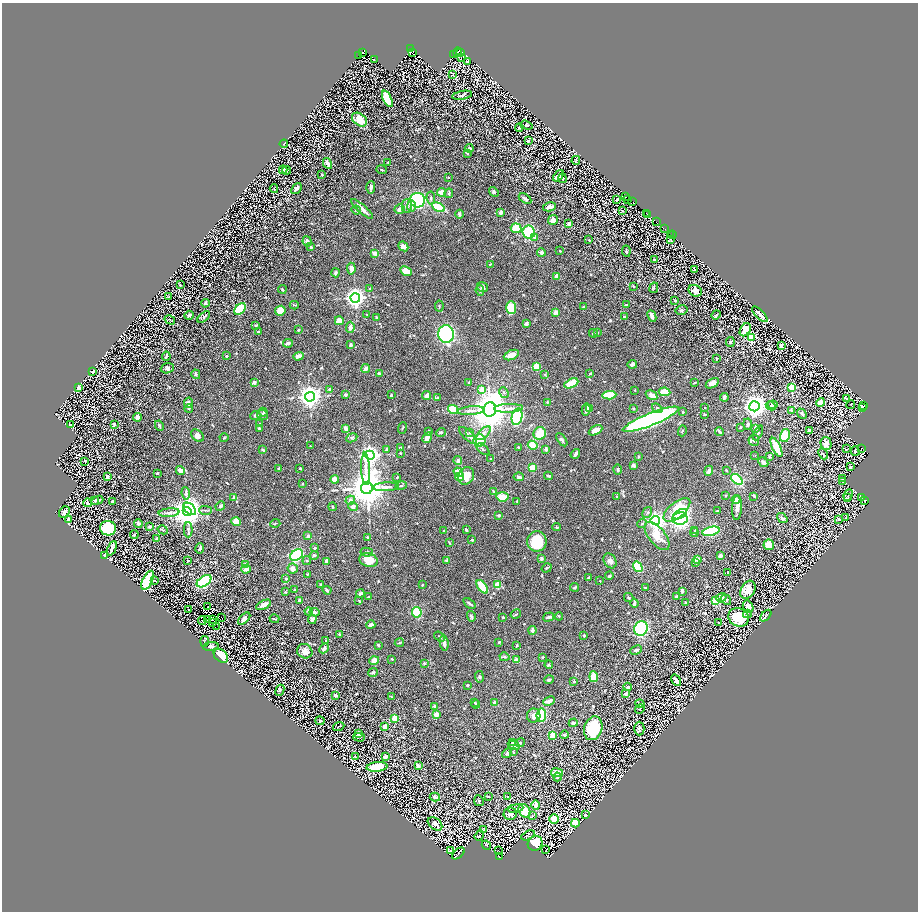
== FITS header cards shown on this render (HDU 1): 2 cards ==
NAXIS1  =                 1832
NAXIS2  =                 1819

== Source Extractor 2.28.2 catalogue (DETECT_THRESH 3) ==
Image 1832 x 1819 px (HDU 1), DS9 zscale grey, zoomed out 1/2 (1 PNG px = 2 x 2 image px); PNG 920 x 914 px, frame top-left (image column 1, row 1818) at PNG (2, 3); each listed source drawn as its Kron ellipse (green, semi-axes under 4 px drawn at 4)
Background 0.468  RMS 0.022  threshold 0.0662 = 3 sigma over >= 5 px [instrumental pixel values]
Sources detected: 966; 130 cannot appear on this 1/2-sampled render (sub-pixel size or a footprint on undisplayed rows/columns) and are neither listed nor drawn; of the other 836, the 500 brightest by FLUX_AUTO listed and drawn (336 fainter detections omitted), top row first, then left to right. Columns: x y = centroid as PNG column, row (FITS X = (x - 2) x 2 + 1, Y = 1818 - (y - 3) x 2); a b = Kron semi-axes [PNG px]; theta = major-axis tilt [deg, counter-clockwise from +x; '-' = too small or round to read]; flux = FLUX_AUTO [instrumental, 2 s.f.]
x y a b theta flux
410 49 2 1 - 16
457 52 4 3 - 39
460 52 2 1 - 31
362 53 3 2 - 52
413 53 2 1 - 420
454 54 3 1 - 21
359 56 2 1 - 13
461 58 2 1 - 11
374 59 3 1 - 4.9
467 61 3 3 - 16
453 75 3 3 - 4.5
462 95 10 3 10 10
387 99 9 4 -65 130
359 120 8 6 -37 81
526 125 6 4 -18 8.2
519 128 4 3 - 3.4
528 141 3 2 - 5.7
284 144 4 3 - 3.8
469 148 4 3 - 10
467 153 3 2 - 5.7
576 160 4 3 - 4.3
388 162 3 3 - 4
327 163 6 3 -61 19
283 170 4 3 - 15
287 170 4 2 - 4
381 170 5 3 - 5
322 174 2 2 - 3.5
558 176 6 3 50 26
448 177 3 3 - 3.2
562 178 5 3 - 6.6
371 187 6 3 88 12
274 189 4 2 - 3.4
296 189 6 3 50 18
441 192 4 3 - 49
494 192 5 3 - 6.2
449 193 5 4 - 5.3
625 197 2 1 - 3.3
431 198 6 3 -83 9.1
525 199 7 3 -33 12
617 199 2 2 - 8.1
627 199 2 1 - 8.6
418 200 7 7 - 520
633 202 2 2 - 80
407 206 7 5 -88 13
411 206 6 4 -89 14
438 207 7 4 -27 160
550 207 7 4 13 22
362 209 14 3 -42 29
400 209 5 4 - 12
356 210 5 4 - 5.6
622 211 3 3 - 3.8
501 212 3 3 - 14
646 213 3 1 - 4.9
459 214 4 3 - 8.4
647 214 3 2 - 24
553 220 5 4 - 22
656 222 2 2 - 8.2
569 224 3 2 - 27
516 228 5 5 - 100
664 229 3 2 - 140
529 232 7 6 - 160
670 234 2 2 - 32
672 235 4 2 - 4
535 237 3 3 - 9.8
589 240 2 2 - 3.2
671 240 2 2 - 3.3
307 241 5 4 - 10
403 246 5 4 - 24
311 247 4 3 - 3.9
560 251 2 2 - 3.6
626 251 6 3 -83 4.6
541 252 4 4 - 12
375 253 4 3 - 26
654 260 3 2 - 9.8
490 264 4 2 - 3.4
351 269 6 4 -86 22
694 270 2 2 - 7
406 271 6 4 -26 56
335 273 4 4 - 8.2
557 276 3 3 - 24
180 285 2 2 - 7.4
634 286 4 2 - 3.9
482 287 5 5 - 12
654 288 5 3 - 4.7
282 289 4 2 - 6.7
370 289 3 2 - 6.6
480 290 5 3 - 7.2
695 291 7 5 -27 32
169 297 3 2 - 3.4
355 298 4 4 - 2600
675 300 2 2 - 4.1
205 303 4 4 - 9.9
294 305 4 2 - 3.6
626 305 3 2 - 3.2
439 306 5 2 - 4
584 307 3 3 - 8.1
511 308 6 5 - 100
240 309 7 4 44 220
681 310 6 4 14 8.1
280 311 5 5 - 55
556 312 4 3 - 20
367 314 2 2 - 3.5
760 314 10 3 -45 25
189 315 5 3 - 11
716 315 5 2 - 8.2
652 316 6 3 -66 22
204 317 7 3 41 6.6
624 317 3 2 - 5.1
376 318 4 2 - 3.8
170 320 5 2 - 3.9
339 321 4 4 - 53
526 323 4 3 - 8.4
256 325 4 3 - 5.7
350 327 5 4 - 21
298 330 2 2 - 8.5
745 330 7 5 59 35
258 332 2 2 - 7.3
597 332 3 3 - 4
593 333 4 3 - 3.6
446 334 9 8 - 470
751 337 3 3 - 340
730 342 5 4 - 5.6
288 343 5 3 - 15
351 344 3 2 - 6.9
781 346 4 3 - 22
511 355 8 4 22 27
166 356 4 2 - 6.4
226 356 3 3 - 4.3
298 356 5 3 - 24
716 358 2 2 - 4.2
632 364 4 3 - 9.3
536 367 4 3 - 86
167 368 6 5 - 12
366 368 5 3 - 20
93 371 4 2 - 4.6
590 373 3 3 - 4.5
196 374 5 3 - 4.8
379 374 3 2 - 11
545 375 3 3 - 3.2
254 382 4 3 - 13
469 383 4 3 - 7.2
571 383 7 4 27 100
695 383 4 2 - 4.5
712 383 7 4 30 22
791 387 3 3 - 180
79 388 4 3 - 22
330 389 4 3 - 9
482 390 4 3 - 50
635 390 3 2 - 3.5
504 392 6 3 -54 7.4
665 392 6 4 -8 69
345 395 4 3 - 6.6
391 395 2 2 - 5.9
426 395 4 3 - 14
609 395 7 4 4 140
652 395 6 4 -32 38
310 397 5 4 - 3700
724 397 4 3 - 12
438 398 3 3 - 7.8
846 399 2 1 - 39
188 403 5 4 - 13
547 403 4 2 - 3.7
821 403 4 3 - 92
851 404 4 3 - 3.7
773 405 5 3 - 5.4
864 405 2 1 - 89
754 406 5 5 - 3300
771 406 5 3 - 6.9
863 407 4 3 - 210
189 408 4 3 - 3.7
509 408 14 4 2 23
633 408 3 3 - 3.5
657 408 6 3 -37 9.5
705 408 3 3 - 3.6
453 409 5 4 - 97
490 409 7 6 - 9200
586 409 6 3 81 14
589 409 4 3 - 30
792 410 3 2 - 9.7
471 411 13 4 5 18
263 412 4 3 - 4.2
683 412 2 2 - 10
705 414 3 2 - 4
802 414 6 3 -47 6.5
262 415 6 5 - 9
255 416 5 3 - 12
138 417 4 3 - 14
517 417 8 5 79 440
651 419 30 6 22 1300
114 424 3 3 - 6.5
259 424 3 2 - 3.5
747 424 5 4 - 10
70 425 4 3 - 3.2
159 426 5 3 - 8.4
740 427 3 3 - 3.4
259 428 3 2 - 8.5
345 428 4 3 - 21
402 428 6 2 71 3.3
755 428 3 3 - 13
595 430 7 4 27 43
429 431 3 3 - 9.2
682 431 5 2 - 3.5
719 431 4 2 - 7.7
809 431 4 3 - 9
441 432 5 3 - 8
470 433 3 3 - 5.6
483 433 9 4 42 17
540 433 6 6 - 82
758 433 8 3 65 8.5
468 435 11 4 -44 19
785 435 6 5 - 120
197 436 7 5 -43 19
224 438 4 3 - 3.5
352 438 6 4 25 6.9
427 438 6 3 58 24
562 440 7 3 -54 8.4
754 440 6 5 - 10
479 441 6 6 - 120
826 443 6 5 - 29
533 445 5 3 - 52
310 446 2 2 - 3.8
400 447 3 2 - 3.4
518 447 2 2 - 4
776 447 10 3 -64 110
862 448 2 1 - 8
386 449 4 3 - 4.9
483 449 7 3 -39 7.9
847 449 2 1 - 41
263 450 3 3 - 7.3
546 450 2 2 - 36
855 451 5 4 - 4.8
400 453 3 2 - 3.2
575 454 5 2 - 13
823 454 6 3 -65 5.1
370 455 5 4 - 2300
755 455 2 1 - 3.3
639 457 3 3 - 5.1
770 457 3 3 - 3.4
490 459 2 2 - 7.4
458 461 4 3 - 10
85 462 4 2 - 4.7
763 462 5 4 - 8.4
633 465 3 3 - 15
532 467 4 3 - 74
851 467 4 3 - 6.4
278 468 3 3 - 3.6
300 468 2 2 - 3.9
366 469 16 4 -87 26
618 470 5 3 - 7.2
726 470 3 2 - 4.7
180 471 4 3 - 29
709 471 5 3 - 18
458 472 5 4 - 36
157 473 3 2 - 4.9
466 476 9 7 60 68
549 476 5 3 - 4.2
107 477 4 3 - 15
397 477 2 2 - 4
460 477 4 4 - 55
519 477 5 4 - 9.8
842 478 3 2 - 4.4
737 479 7 3 -38 320
335 480 4 4 - 53
842 482 4 3 - 3.5
303 484 2 2 - 4.1
401 486 5 3 - 4.2
386 487 13 3 3 19
367 488 6 6 - 14000
493 491 3 2 - 3.3
186 493 6 3 -83 7.4
848 495 6 4 61 5.7
617 496 4 3 - 3.6
726 496 3 2 - 4
754 496 3 2 - 5
502 497 6 4 -6 60
862 497 2 1 - 7.1
234 498 4 4 - 10
847 498 2 1 - 16
736 499 4 4 - 26
95 500 3 3 - 4.2
97 500 6 4 20 19
350 500 5 4 - 15
865 500 2 1 - 3.2
517 501 3 2 - 4.4
112 502 3 2 - 6.5
88 503 4 3 - 17
220 506 5 3 - 8.9
332 507 4 3 - 4.4
353 507 4 4 - 16
737 508 12 5 86 24
190 509 7 5 -46 810
206 510 6 2 0 6
677 510 16 8 39 140
717 511 3 3 - 5.2
64 512 6 4 51 17
187 512 5 4 - 6700
169 513 10 4 5 15
647 513 6 3 57 5.9
680 514 7 4 26 300
499 515 3 3 - 7.1
680 518 7 6 - 400
782 518 6 3 -39 9.7
846 518 2 2 - 3.2
69 519 3 3 - 16
839 519 4 4 - 6.1
655 521 4 4 - 1800
236 522 4 4 - 60
138 523 4 3 - 15
275 524 5 2 - 3.9
642 524 5 3 - 4.1
150 526 4 3 - 5.9
557 527 4 2 - 3.6
108 528 8 7 - 320
163 530 5 3 - 4
188 530 7 4 -89 9.4
444 530 3 2 - 4.1
466 530 4 2 - 5.9
695 531 3 2 - 3.4
711 531 9 4 13 300
694 532 4 3 - 5.7
134 534 4 3 - 4.3
308 536 4 3 - 9
657 536 17 8 -52 66
367 537 2 2 - 12
156 539 3 2 - 7.6
472 540 3 2 - 4.2
537 541 10 9 - 130
449 543 4 2 - 4.4
769 545 5 5 - 56
112 548 8 4 65 14
200 548 5 3 - 9.6
314 548 2 2 - 15
367 552 6 3 -10 5.5
105 555 4 2 - 13
297 555 7 5 38 290
314 555 4 3 - 5.8
720 556 4 3 - 10
541 559 3 3 - 8.6
697 559 3 3 - 17
307 560 4 3 - 4.5
368 560 9 6 -18 77
447 560 4 3 - 8.2
188 561 2 2 - 11
326 561 4 3 - 16
610 561 8 6 -58 18
695 562 4 3 - 4.4
245 564 3 3 - 10
638 567 5 4 - 140
293 568 5 5 - 20
547 568 5 3 - 4.7
246 569 5 4 - 21
728 573 3 2 - 5
308 574 4 3 - 3.5
609 576 4 3 - 6.1
588 578 3 3 - 4.1
286 579 3 3 - 4.4
148 580 10 5 64 210
155 580 3 2 - 3.6
204 581 8 5 35 470
600 581 2 2 - 3.4
320 584 3 2 - 4.3
422 585 3 2 - 3.3
498 585 3 3 - 74
482 587 8 4 -53 100
574 587 4 3 - 6.1
645 587 4 3 - 3.9
295 590 3 2 - 3.5
327 590 4 3 - 6.8
748 590 10 7 58 61
682 591 3 3 - 14
285 592 3 3 - 3.2
360 594 4 3 - 11
676 596 3 3 - 6.4
368 597 2 2 - 3.8
629 597 5 3 - 4.1
721 598 5 4 - 19
726 600 6 3 -54 8.8
299 601 3 3 - 8.9
359 601 3 2 - 3.8
716 601 4 4 - 100
685 602 3 2 - 3.9
469 603 7 2 -37 9.8
634 603 4 2 - 11
263 605 8 3 27 22
207 607 3 1 - 9.9
748 607 6 5 - 48
188 610 2 2 - 3.9
309 612 4 3 - 19
314 612 5 3 - 10
417 612 5 4 - 140
516 614 5 3 - 4.4
747 614 4 4 - 5.3
471 616 5 3 - 5.2
559 616 4 2 - 3.3
766 616 7 4 47 5.8
503 617 3 2 - 5.4
549 617 6 3 18 9.9
739 617 10 9 - 190
222 618 2 1 - 4.9
212 619 2 1 - 3.6
244 619 7 4 45 22
274 619 5 2 - 3.3
312 619 5 3 - 14
202 620 4 2 - 9.8
207 620 2 1 - 3.4
213 622 3 2 - 3.9
719 623 3 2 - 4.6
371 625 4 2 - 19
216 626 2 1 - 12
641 628 7 6 - 330
532 630 4 3 - 11
340 635 4 2 - 6.6
584 635 2 2 - 6.3
439 636 6 2 -36 3.8
326 640 3 2 - 3.7
205 641 5 2 - 8.9
499 642 3 2 - 6.9
399 643 4 3 - 3.8
444 643 7 3 -81 19
378 645 4 3 - 8.2
517 645 3 2 - 3.4
211 646 8 3 8 13
324 648 6 3 46 11
636 650 6 4 26 10
305 651 8 7 - 29
221 656 8 6 -43 140
504 657 5 3 - 5.4
543 657 2 2 - 5.8
392 659 3 2 - 3.8
516 660 4 3 - 20
374 661 5 4 - 28
424 663 4 3 - 5.6
549 665 4 3 - 4.8
373 672 5 4 - 6
479 677 6 4 -81 7.8
594 677 5 4 - 110
549 680 4 2 - 6.6
676 680 6 3 -55 23
574 681 3 2 - 5.1
467 685 2 2 - 4.7
627 687 4 3 - 12
280 690 6 3 67 7.5
625 694 4 3 - 5.5
335 695 4 3 - 10
391 697 3 2 - 4.6
549 701 6 3 24 25
495 702 3 3 - 15
475 703 4 3 - 3.7
476 704 4 2 - 3.3
640 704 5 2 - 5.9
435 706 3 3 - 10
640 709 5 3 - 4
436 715 3 3 - 40
541 715 7 4 82 160
534 716 7 6 - 21
395 718 3 3 - 140
320 721 4 3 - 5.5
573 723 4 4 - 10
339 726 6 3 22 3.6
385 727 3 3 - 40
593 728 12 9 72 180
639 729 7 5 -90 14
359 734 4 3 - 36
553 735 3 2 - 110
564 735 4 3 - 4.9
359 737 6 3 -1 7.1
512 742 3 3 - 4.1
520 743 5 4 - 8.6
514 745 6 4 -30 17
513 752 4 3 - 5.1
507 753 5 4 - 6.9
356 757 3 3 - 4.6
385 757 3 3 - 40
418 766 3 3 - 20
377 767 10 5 6 150
557 773 6 4 -9 47
557 777 4 3 - 8.5
508 796 2 2 - 3.8
435 797 5 4 - 13
488 797 4 3 - 4
479 801 5 4 - 6.6
536 805 5 3 - 30
516 808 8 3 9 7.2
524 811 7 5 -57 120
510 814 6 6 - 22
586 815 3 3 - 6
532 816 4 3 - 3.3
554 819 5 4 - 100
575 823 4 3 - 160
435 824 8 5 -40 22
484 830 3 2 - 6.4
479 835 5 3 - 5.4
528 835 7 3 27 7.9
535 843 8 7 - 140
486 845 5 2 - 3.7
546 850 2 1 - 4.1
451 851 2 2 - 6.7
498 851 2 1 - 5
458 853 7 2 41 4.4
499 857 2 1 - 7.8
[336 fainter detections neither listed nor drawn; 130 sub-pixel or undisplayed-footprint detections neither listed nor drawn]